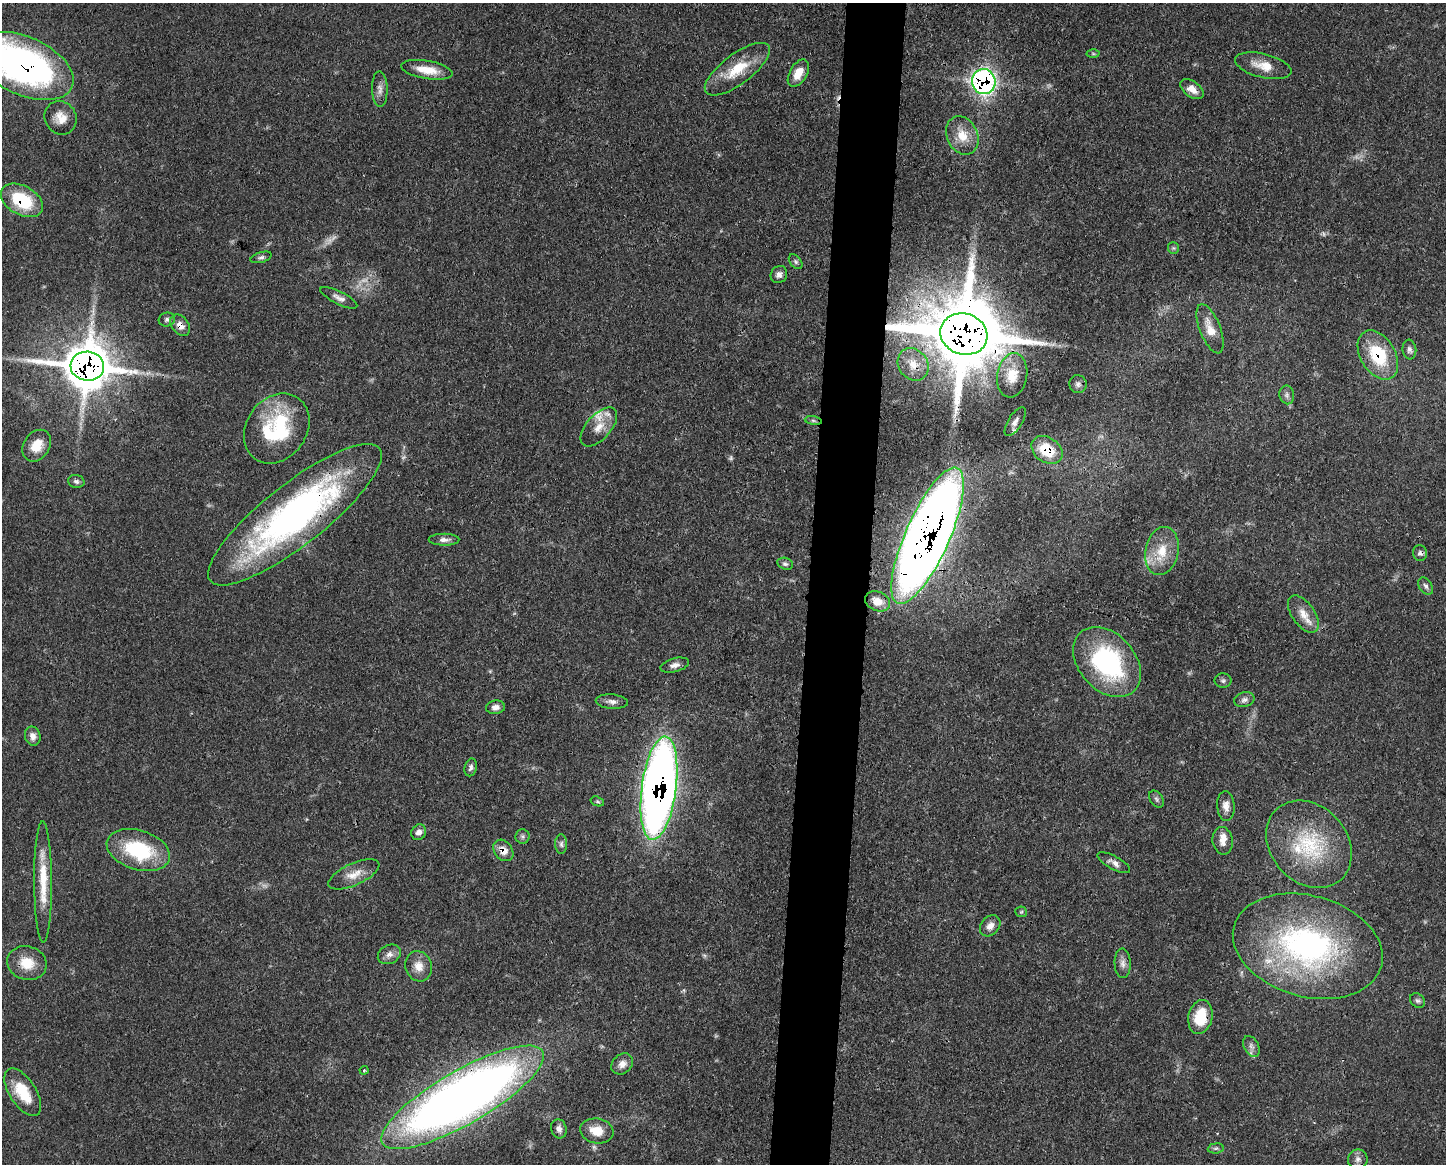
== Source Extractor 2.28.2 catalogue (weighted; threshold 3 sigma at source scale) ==
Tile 5 of 3 x 4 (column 2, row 2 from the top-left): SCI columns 1557-3000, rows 2329-3490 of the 4670 x 4658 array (HDU 1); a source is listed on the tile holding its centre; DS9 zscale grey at full resolution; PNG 1448 x 1166 px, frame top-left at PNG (2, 3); each listed source drawn as its Kron ellipse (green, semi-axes under 4 px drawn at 4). Shown black and unused: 4% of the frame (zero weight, under 3 of 4 exposures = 1% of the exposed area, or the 3 px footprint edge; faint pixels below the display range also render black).
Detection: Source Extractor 2.28.2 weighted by HDU 2 'WHT'; one run over the whole footprint, this tile lists its part. Background 0.0552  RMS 0.0032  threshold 0.0146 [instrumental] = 3 sigma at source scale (4.5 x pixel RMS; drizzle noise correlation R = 1.50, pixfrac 1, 0.05/0.05 arcsec/px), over >= 5 px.
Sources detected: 95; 7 too faint to see at this stretch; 1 cosmic-ray / hot-pixel residue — neither listed nor drawn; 3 inside a brighter listed object's ellipse — not listed separately; the other 84 listed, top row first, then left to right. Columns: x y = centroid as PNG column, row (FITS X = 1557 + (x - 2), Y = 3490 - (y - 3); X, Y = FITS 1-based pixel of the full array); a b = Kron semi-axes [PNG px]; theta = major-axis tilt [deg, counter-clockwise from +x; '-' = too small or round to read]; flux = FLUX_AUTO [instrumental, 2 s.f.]
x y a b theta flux
1093 54 6 4 -1 0.46
25 66 52 29 -25 130
1263 66 29 12 -13 5.5
737 69 39 15 37 11
427 70 26 9 -10 6.1
798 73 15 8 59 4.4
984 81 13 11 -73 99
380 89 18 7 -89 2
1192 89 13 7 -36 2.8
61 118 17 15 -54 4.4
962 135 20 15 -65 6.2
22 200 23 14 -29 17
1173 248 6 5 - 0.55
261 257 11 5 17 0.88
796 262 8 5 -50 0.77
779 275 9 8 - 1.5
339 298 20 6 -26 1.9
167 319 8 7 - 1.1
180 325 12 8 -53 2.9
1210 329 26 10 -69 4.6
964 334 24 20 -18 4000
1409 349 10 7 -83 1.2
1378 355 27 17 -59 18
913 364 17 14 -53 5.1
87 366 17 14 -6 1200
1012 375 22 15 81 6.6
1078 384 9 8 - 1.1
1287 395 9 7 -80 1.2
813 421 8 4 -9 0.71
1015 422 16 7 58 1.8
599 427 24 12 48 5.3
277 428 37 30 54 29
37 446 17 13 56 5.7
1047 450 17 12 -36 11
76 481 8 6 -12 0.96
295 515 108 30 38 120
928 536 74 22 66 690
444 540 15 6 -1 1.7
1162 551 24 16 79 8.3
1420 553 8 7 - 0.95
785 564 8 6 -18 0.85
1426 586 9 6 -56 1.1
877 601 13 9 -23 4.3
1303 614 21 11 -55 4.7
1107 662 40 28 -48 45
675 665 15 7 15 1.8
1223 681 8 7 - 0.82
1244 700 10 7 16 1.3
612 702 16 7 -5 1.8
495 707 9 6 7 1.6
33 736 9 7 -76 2
471 767 9 6 76 1.1
659 788 52 17 82 290
1156 799 9 6 -54 0.82
597 801 7 4 -18 0.59
1226 806 15 8 -86 2.5
419 832 8 7 - 1.7
522 836 7 7 - 0.83
1223 841 14 10 -81 2.9
561 844 10 6 -90 1
1309 844 48 38 -47 27
138 850 32 19 -17 25
503 850 12 8 -52 3.2
1114 863 18 6 -28 1.9
354 874 27 11 24 4.7
43 882 60 9 -90 11
1021 912 6 5 - 0.45
990 926 11 9 50 2.3
1308 946 76 50 -15 92
389 954 12 9 28 2
27 963 20 17 -17 7.3
1123 963 15 8 -89 2
419 966 15 13 -70 3.9
1418 1001 8 6 -42 0.85
1200 1017 17 12 78 11
1251 1046 11 7 -61 1.6
622 1064 12 9 42 2.4
364 1070 4 4 - 0.4
23 1092 27 13 -57 11
463 1097 92 27 30 370
559 1129 9 7 -75 1.5
597 1131 17 12 -10 5.7
1216 1148 8 5 6 0.72
1358 1159 10 9 - 1.8
Overlapping masked pixels (flux is a lower limit): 15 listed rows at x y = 25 66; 984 81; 22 200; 180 325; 964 334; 1378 355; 913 364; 87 366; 1047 450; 295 515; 928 536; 1420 553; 659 788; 503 850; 463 1097
Isophote crosses this tile's border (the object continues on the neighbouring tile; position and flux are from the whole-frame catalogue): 1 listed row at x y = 25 66